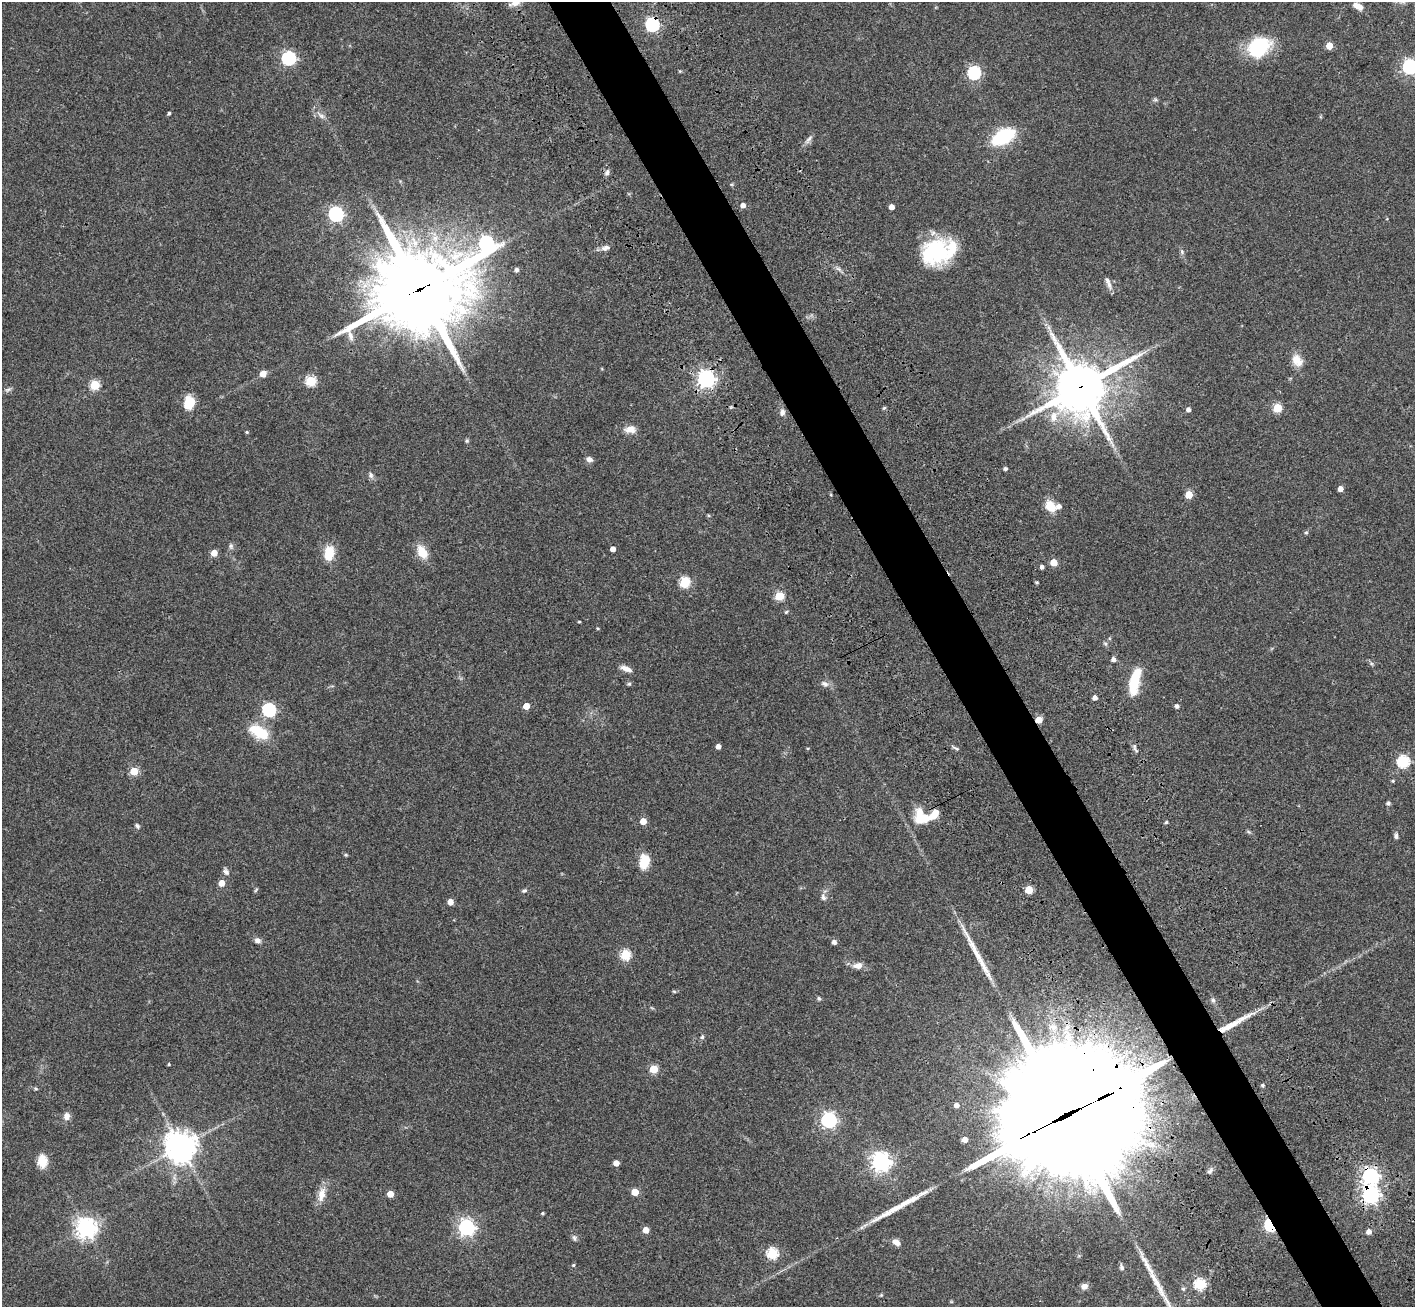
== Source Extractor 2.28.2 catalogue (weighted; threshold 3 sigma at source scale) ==
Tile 6 of 4 x 4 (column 2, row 2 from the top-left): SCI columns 1575-2987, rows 3051-4355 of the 5971 x 5965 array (HDU 1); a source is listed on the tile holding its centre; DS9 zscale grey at full resolution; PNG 1417 x 1309 px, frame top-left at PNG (2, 2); no overlay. Shown black and unused: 4% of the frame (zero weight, under 3 of 4 exposures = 9% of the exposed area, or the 3 px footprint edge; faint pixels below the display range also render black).
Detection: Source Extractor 2.28.2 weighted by HDU 2 'WHT'; one run over the whole footprint, this tile lists its part. Background 0.0324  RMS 0.0051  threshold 0.0228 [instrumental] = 3 sigma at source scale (4.5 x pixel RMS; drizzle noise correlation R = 1.50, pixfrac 1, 0.05/0.05 arcsec/px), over >= 5 px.
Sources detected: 144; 1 inside a brighter object's white glare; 5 long thin detections or spike segments (spike, bleed or trail) — not listed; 6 inside a brighter listed object's ellipse — not listed separately; the other 132 listed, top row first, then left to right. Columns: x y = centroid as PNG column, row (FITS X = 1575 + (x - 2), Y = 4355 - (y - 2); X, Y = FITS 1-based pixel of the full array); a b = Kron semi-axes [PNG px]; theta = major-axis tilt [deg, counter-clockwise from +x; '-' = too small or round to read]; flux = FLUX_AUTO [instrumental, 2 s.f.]
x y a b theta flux
1359 7 8 7 - 2.7
652 24 6 6 - 80
1329 46 5 4 - 8.4
1258 47 24 18 35 28
289 58 6 6 - 84
1410 67 6 6 - 120
680 71 4 4 - 0.41
974 73 6 6 - 67
1155 100 6 4 18 0.71
169 113 4 3 - 0.75
321 116 8 5 -59 1.4
1003 137 14 7 28 57
809 139 11 5 46 1.5
607 172 8 6 73 1.5
743 205 5 4 - 2.7
891 207 4 4 - 3.4
336 214 6 6 - 100
486 243 10 9 - 98
606 248 10 6 22 2
935 252 31 26 12 38
1182 252 7 5 -79 0.93
517 269 5 5 - 1.3
1109 284 15 5 -76 2.2
419 289 31 28 11 4600
1297 360 16 11 -54 5.4
263 374 5 5 - 5
706 379 6 6 - 180
311 381 5 5 - 32
95 385 5 5 - 24
1081 387 18 16 39 2100
8 390 10 4 19 1
189 402 13 11 77 8.8
1278 408 5 5 - 22
1188 409 4 4 - 1.9
782 412 9 7 82 1.7
1053 417 15 9 88 5.1
630 429 16 9 -3 3.6
247 432 4 3 - 0.54
467 441 6 4 -45 0.66
589 459 7 6 - 1.9
1005 469 4 4 - 1.2
371 475 9 5 -80 1.3
1340 489 4 4 - 3.4
1189 495 5 5 - 12
1050 506 13 10 -51 7.4
1306 533 6 4 0 0.54
231 546 8 6 -77 1.1
613 549 4 4 - 2.9
422 552 16 10 -59 7.3
214 553 5 4 - 5.5
329 553 18 11 83 9
1054 562 5 5 - 9.6
1042 567 4 4 - 1.6
685 582 5 5 - 35
1037 582 4 3 - 0.64
779 596 5 5 - 19
786 612 4 4 - 0.6
579 622 3 3 - 0.46
598 628 4 3 - 0.48
1113 659 5 5 - 1.7
626 669 14 6 -22 2.9
1135 681 28 9 78 17
629 684 5 5 - 0.63
825 684 11 6 -21 1.9
1095 697 4 4 - 2.1
526 706 5 4 - 7.1
1177 706 4 4 - 1.5
269 710 6 6 - 70
1039 720 5 4 - 9.2
259 732 24 12 -28 14
718 746 4 4 - 2.6
956 748 8 3 -19 0.83
1403 762 6 5 - 52
134 771 5 5 - 16
1393 781 5 4 - 0.51
1388 803 5 4 - 1.1
920 812 17 13 71 6.3
935 813 11 7 72 3.6
643 821 4 4 - 6.4
1166 822 3 3 - 0.81
137 826 7 5 -61 0.92
1396 836 6 5 - 1.2
644 862 16 10 75 9.4
226 872 9 6 -45 1.5
222 883 4 4 - 6.6
256 890 7 3 46 0.49
1029 890 5 5 - 16
524 891 7 5 22 0.87
823 897 9 6 -67 1.4
450 902 5 4 - 5
257 940 8 6 -19 1.7
834 942 4 4 - 1.9
625 955 5 5 - 34
858 965 13 8 9 3
674 991 6 3 -19 0.51
819 998 6 4 -67 0.69
1213 1000 6 6 - 0.95
702 1037 6 5 - 0.81
169 1064 3 3 - 0.53
654 1069 5 5 - 16
1263 1085 4 4 - 0.89
36 1089 5 3 - 0.54
957 1105 4 4 - 1.9
1066 1115 59 36 25 23000
66 1116 10 8 85 2.4
829 1120 6 6 - 130
965 1139 4 4 - 3.9
180 1147 10 10 - 620
42 1161 13 9 -87 7.9
881 1162 7 7 - 250
616 1163 4 4 - 3.9
1210 1171 10 5 38 1.2
1370 1176 7 6 - 150
635 1192 5 5 - 11
322 1194 20 10 76 5.3
390 1194 5 5 - 6.9
1370 1195 7 6 - 170
542 1213 3 3 - 0.66
1270 1225 6 4 -61 81
466 1227 6 6 - 160
86 1228 7 7 - 300
646 1230 4 4 - 5.1
1369 1232 5 5 - 2.7
574 1238 8 5 -63 1.1
896 1242 10 7 -31 2.3
772 1253 6 5 - 37
573 1265 4 4 - 0.51
1122 1267 7 6 - 1.1
1199 1284 5 5 - 44
1084 1286 8 7 - 2.1
1183 1289 5 4 - 0.67
881 1295 4 4 - 0.46
Overlapping masked pixels (flux is a lower limit): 9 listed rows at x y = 652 24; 419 289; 706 379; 1081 387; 1039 720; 1066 1115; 1370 1176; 1370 1195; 1270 1225
Isophote crosses this tile's border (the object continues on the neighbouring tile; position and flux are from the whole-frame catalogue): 1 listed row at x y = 1410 67